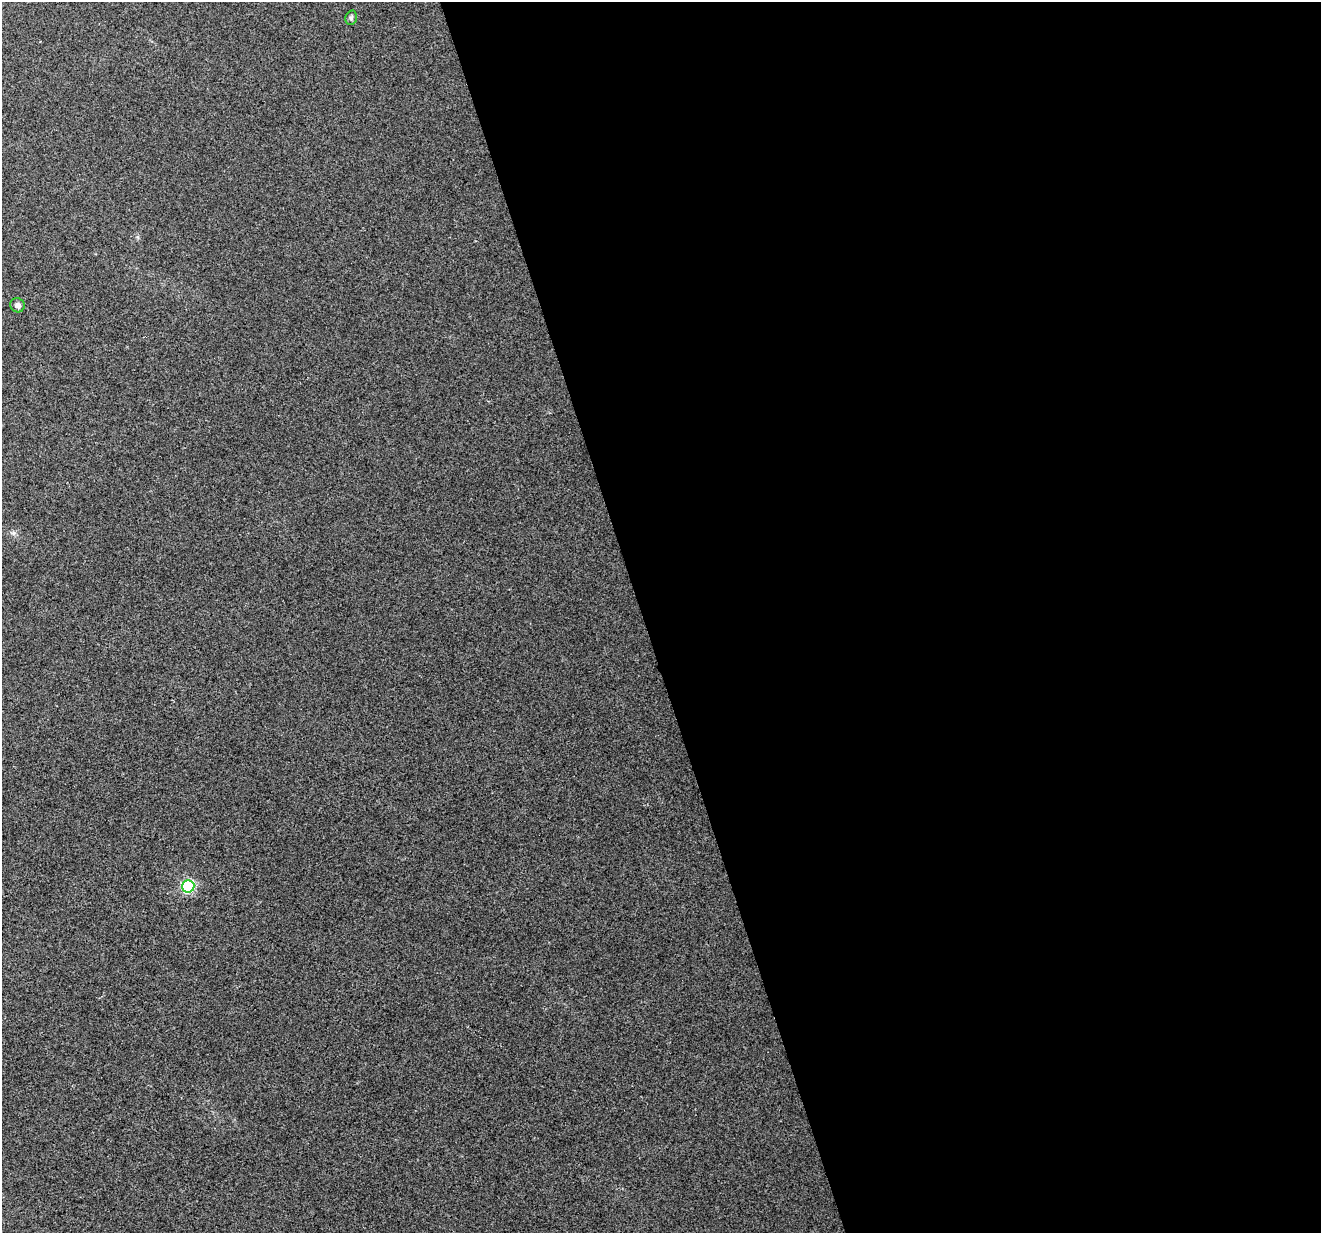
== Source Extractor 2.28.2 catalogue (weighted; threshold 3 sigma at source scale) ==
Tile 8 of 4 x 4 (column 4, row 2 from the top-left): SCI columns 3958-5276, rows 2519-3749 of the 5276 x 5088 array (HDU 1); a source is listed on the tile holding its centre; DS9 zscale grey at full resolution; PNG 1323 x 1235 px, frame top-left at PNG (2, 2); each listed source drawn as its Kron ellipse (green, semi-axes under 4 px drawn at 4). Shown black and unused: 51% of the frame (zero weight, under 2 of 3 exposures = <1% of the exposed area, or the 3 px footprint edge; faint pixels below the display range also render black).
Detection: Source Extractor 2.28.2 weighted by HDU 2 'WHT'; one run over the whole footprint, this tile lists its part. Background 0.0181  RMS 0.0066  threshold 0.0297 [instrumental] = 3 sigma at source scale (4.5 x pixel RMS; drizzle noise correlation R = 1.50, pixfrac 1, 0.0396/0.0396 arcsec/px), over >= 5 px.
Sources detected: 3; all 3 listed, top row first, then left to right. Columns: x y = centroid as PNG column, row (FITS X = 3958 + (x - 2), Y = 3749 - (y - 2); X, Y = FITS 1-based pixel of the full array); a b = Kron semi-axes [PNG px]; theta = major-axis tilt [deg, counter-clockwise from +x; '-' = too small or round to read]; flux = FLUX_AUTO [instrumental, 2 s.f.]
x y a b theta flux
351 18 7 5 75 1.4
17 305 7 7 - 3.4
188 886 6 6 - 76